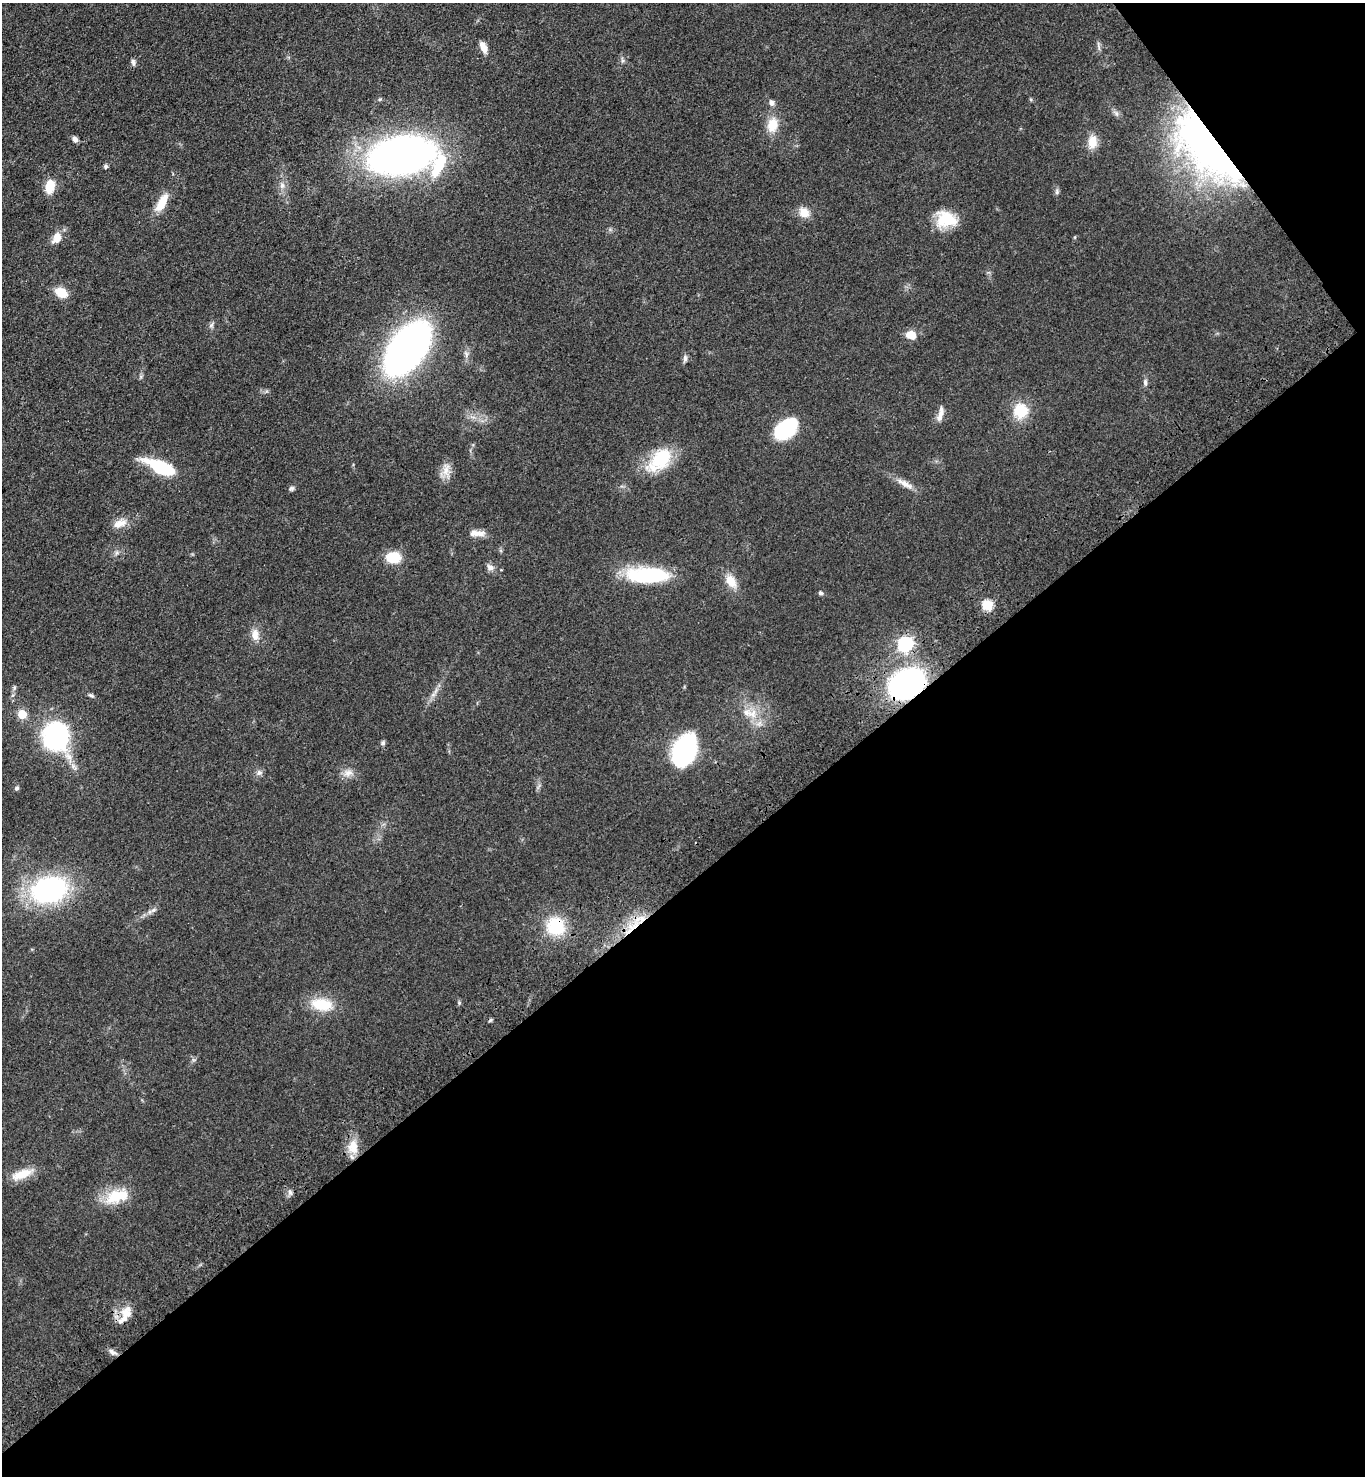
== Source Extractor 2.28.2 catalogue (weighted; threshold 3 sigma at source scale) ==
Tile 12 of 4 x 4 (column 4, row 3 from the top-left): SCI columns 4461-5823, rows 1571-3044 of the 6056 x 6087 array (HDU 1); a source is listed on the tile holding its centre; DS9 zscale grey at full resolution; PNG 1367 x 1478 px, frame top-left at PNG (2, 3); no overlay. Shown black and unused: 42% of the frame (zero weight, under 3 of 4 exposures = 6% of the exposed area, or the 3 px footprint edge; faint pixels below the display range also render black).
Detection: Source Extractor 2.28.2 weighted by HDU 2 'WHT'; one run over the whole footprint, this tile lists its part. Background 0.072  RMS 0.0064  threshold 0.0287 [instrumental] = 3 sigma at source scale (4.5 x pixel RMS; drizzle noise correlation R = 1.50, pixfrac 1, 0.05/0.05 arcsec/px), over >= 5 px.
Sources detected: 70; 1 inside a brighter object's white glare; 1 cosmic-ray / hot-pixel residue — not listed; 1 inside a brighter listed object's ellipse — not listed separately; the other 67 listed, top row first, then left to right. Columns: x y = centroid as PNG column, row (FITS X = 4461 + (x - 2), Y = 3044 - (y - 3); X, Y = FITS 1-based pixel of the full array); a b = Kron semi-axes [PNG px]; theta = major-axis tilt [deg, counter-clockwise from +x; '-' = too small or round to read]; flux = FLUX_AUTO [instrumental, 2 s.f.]
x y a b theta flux
483 47 14 7 -67 5.8
622 60 7 4 -72 1.2
133 62 9 5 -79 1.8
771 103 7 6 - 2.4
772 125 20 14 79 12
75 139 7 5 -53 2.8
1092 142 17 11 84 8.7
1203 144 88 38 -51 250
401 155 40 23 8 480
439 164 36 13 65 31
105 166 6 5 - 1.3
282 185 9 6 76 2.8
50 186 12 8 79 14
1057 192 8 6 89 1.5
162 203 25 10 60 12
804 212 13 11 -44 7.7
944 219 24 20 59 19
1075 237 5 3 - 0.65
57 238 15 10 60 7.2
61 293 13 10 -28 11
211 325 8 5 60 1.6
911 335 11 9 -8 8.4
407 348 47 25 53 320
685 359 10 5 -90 2.1
1145 382 10 5 -89 2
1021 411 17 16 - 19
940 414 22 7 76 4.8
785 429 19 12 41 75
660 460 32 18 43 34
160 467 29 11 -23 41
446 471 22 10 -85 6.6
905 484 28 7 -30 6.4
291 488 8 6 43 1.4
120 523 20 11 23 7.3
477 533 22 8 0 5.9
393 557 14 11 2 18
490 567 11 8 -26 3.1
647 575 43 15 -1 53
731 581 19 12 -58 8.8
820 593 6 5 - 1.3
987 605 5 5 - 50
255 635 17 10 -83 6.1
905 644 6 6 - 140
907 684 25 19 32 180
14 688 7 5 75 1.5
91 695 9 4 -31 1.4
433 695 7 4 19 1.5
747 713 16 10 -22 8.3
22 714 5 5 - 22
56 736 17 14 72 210
383 743 7 5 59 1.3
684 751 26 17 67 130
259 773 9 7 27 2.4
348 773 13 10 10 4.9
17 788 6 5 - 1.4
49 890 31 22 16 130
153 910 12 6 31 2.6
642 918 11 8 -3 6.1
555 926 23 21 -62 28
631 927 11 6 -46 4.9
322 1004 29 16 -9 19
353 1147 19 13 90 11
22 1174 29 10 21 12
290 1192 8 6 -73 2
115 1196 28 17 28 21
126 1313 18 14 -86 9.7
112 1352 12 6 -32 2.7
Overlapping masked pixels (flux is a lower limit): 6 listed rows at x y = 1203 144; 905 644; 907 684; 642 918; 555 926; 631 927